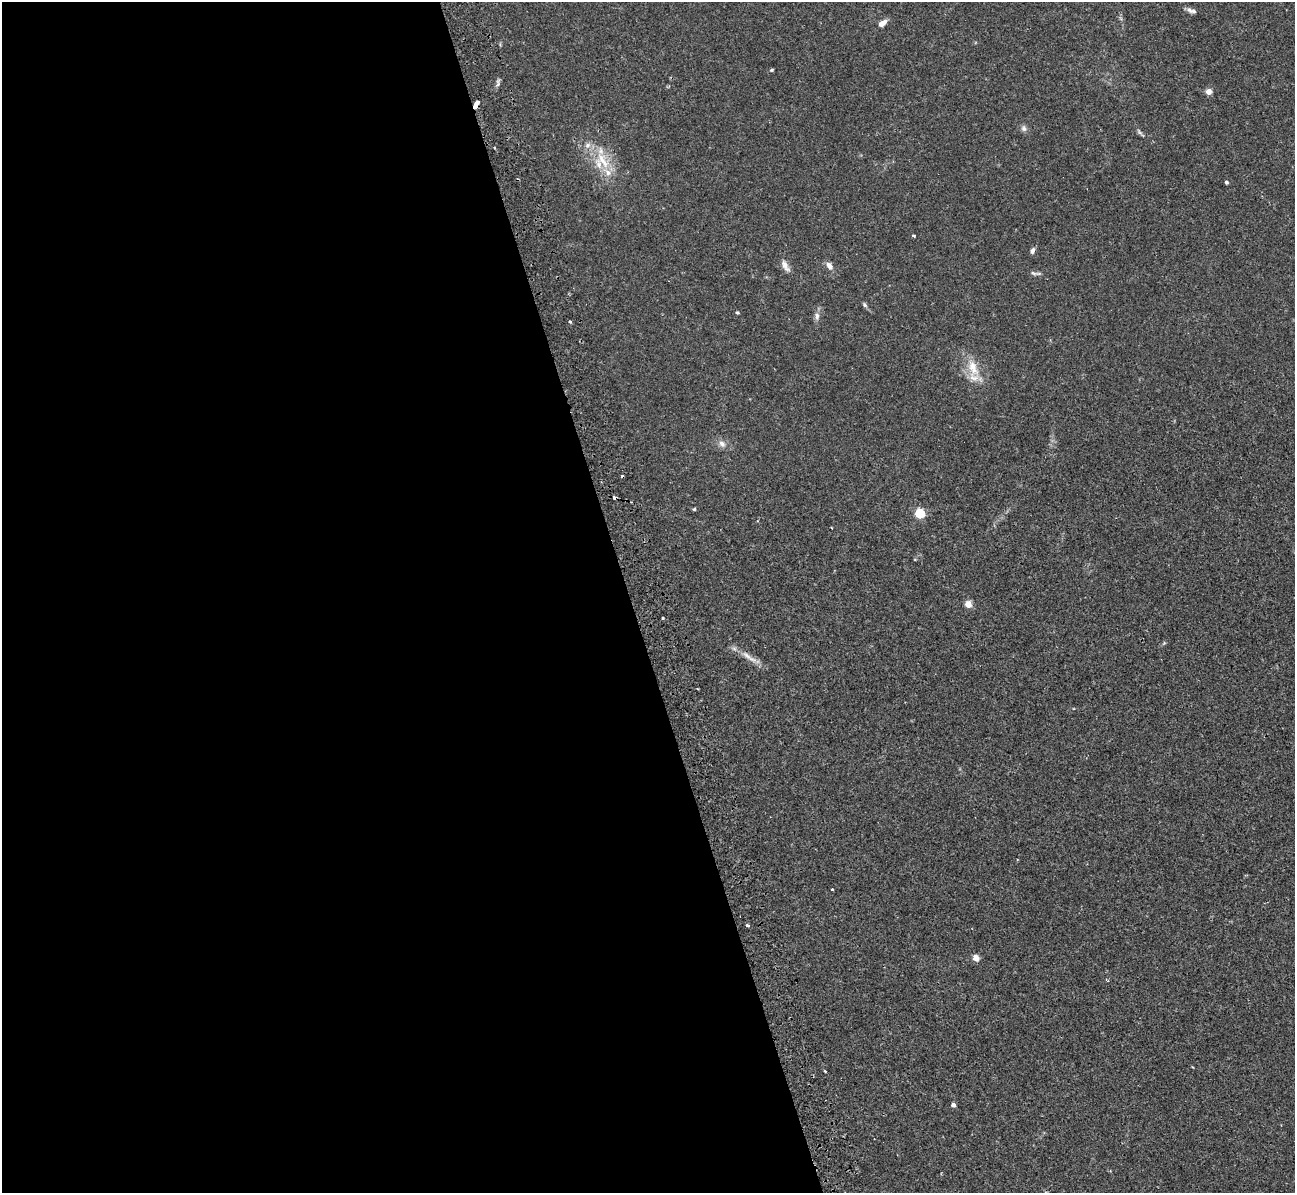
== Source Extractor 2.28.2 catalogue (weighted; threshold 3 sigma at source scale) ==
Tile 9 of 4 x 4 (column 1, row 3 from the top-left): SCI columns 13-1305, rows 1496-2686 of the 5236 x 5221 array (HDU 1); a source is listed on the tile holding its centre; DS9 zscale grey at full resolution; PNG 1297 x 1195 px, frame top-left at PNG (2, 2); no overlay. Shown black and unused: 49% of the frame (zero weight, under 2 of 3 exposures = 3% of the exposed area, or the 3 px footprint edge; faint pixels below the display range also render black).
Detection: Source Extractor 2.28.2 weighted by HDU 2 'WHT'; one run over the whole footprint, this tile lists its part. Background 0.0213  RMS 0.0039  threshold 0.0176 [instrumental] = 3 sigma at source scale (4.5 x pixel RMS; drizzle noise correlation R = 1.50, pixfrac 1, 0.05/0.05 arcsec/px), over >= 5 px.
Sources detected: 37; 1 too faint to see at this stretch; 3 cosmic-ray / hot-pixel residue — not listed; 4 inside a brighter listed object's ellipse — not listed separately; the other 29 listed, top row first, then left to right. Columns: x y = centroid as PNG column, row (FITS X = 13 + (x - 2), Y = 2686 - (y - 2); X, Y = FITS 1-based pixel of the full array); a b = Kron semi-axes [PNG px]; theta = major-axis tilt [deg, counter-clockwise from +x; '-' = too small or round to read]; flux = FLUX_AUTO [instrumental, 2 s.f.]
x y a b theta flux
1189 10 11 6 -44 1.2
882 23 10 6 35 2.5
772 70 5 4 - 0.41
1209 92 6 6 - 2.3
476 105 7 3 60 8.1
1024 129 8 7 - 1.2
603 161 32 12 -58 9.8
1226 182 3 3 - 0.86
913 235 3 3 - 0.91
1032 251 7 5 66 1.2
785 266 18 7 -61 2.2
829 266 11 7 -55 1.8
1033 273 9 4 -26 0.83
865 305 7 5 -60 0.68
737 313 4 4 - 0.43
817 316 11 6 -90 1.5
570 322 3 3 - 0.84
973 368 26 14 -70 7.7
722 444 11 8 -48 1.9
694 509 5 4 - 0.39
920 513 5 5 - 28
968 604 5 4 - 5.6
663 618 3 3 - 0.34
749 657 30 7 -34 3.7
832 889 3 3 - 0.56
748 925 3 3 - 1.2
976 958 4 4 - 6.4
825 1071 3 2 - 0.34
953 1105 4 4 - 1.7
Overlapping masked pixels (flux is a lower limit): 1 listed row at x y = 476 105